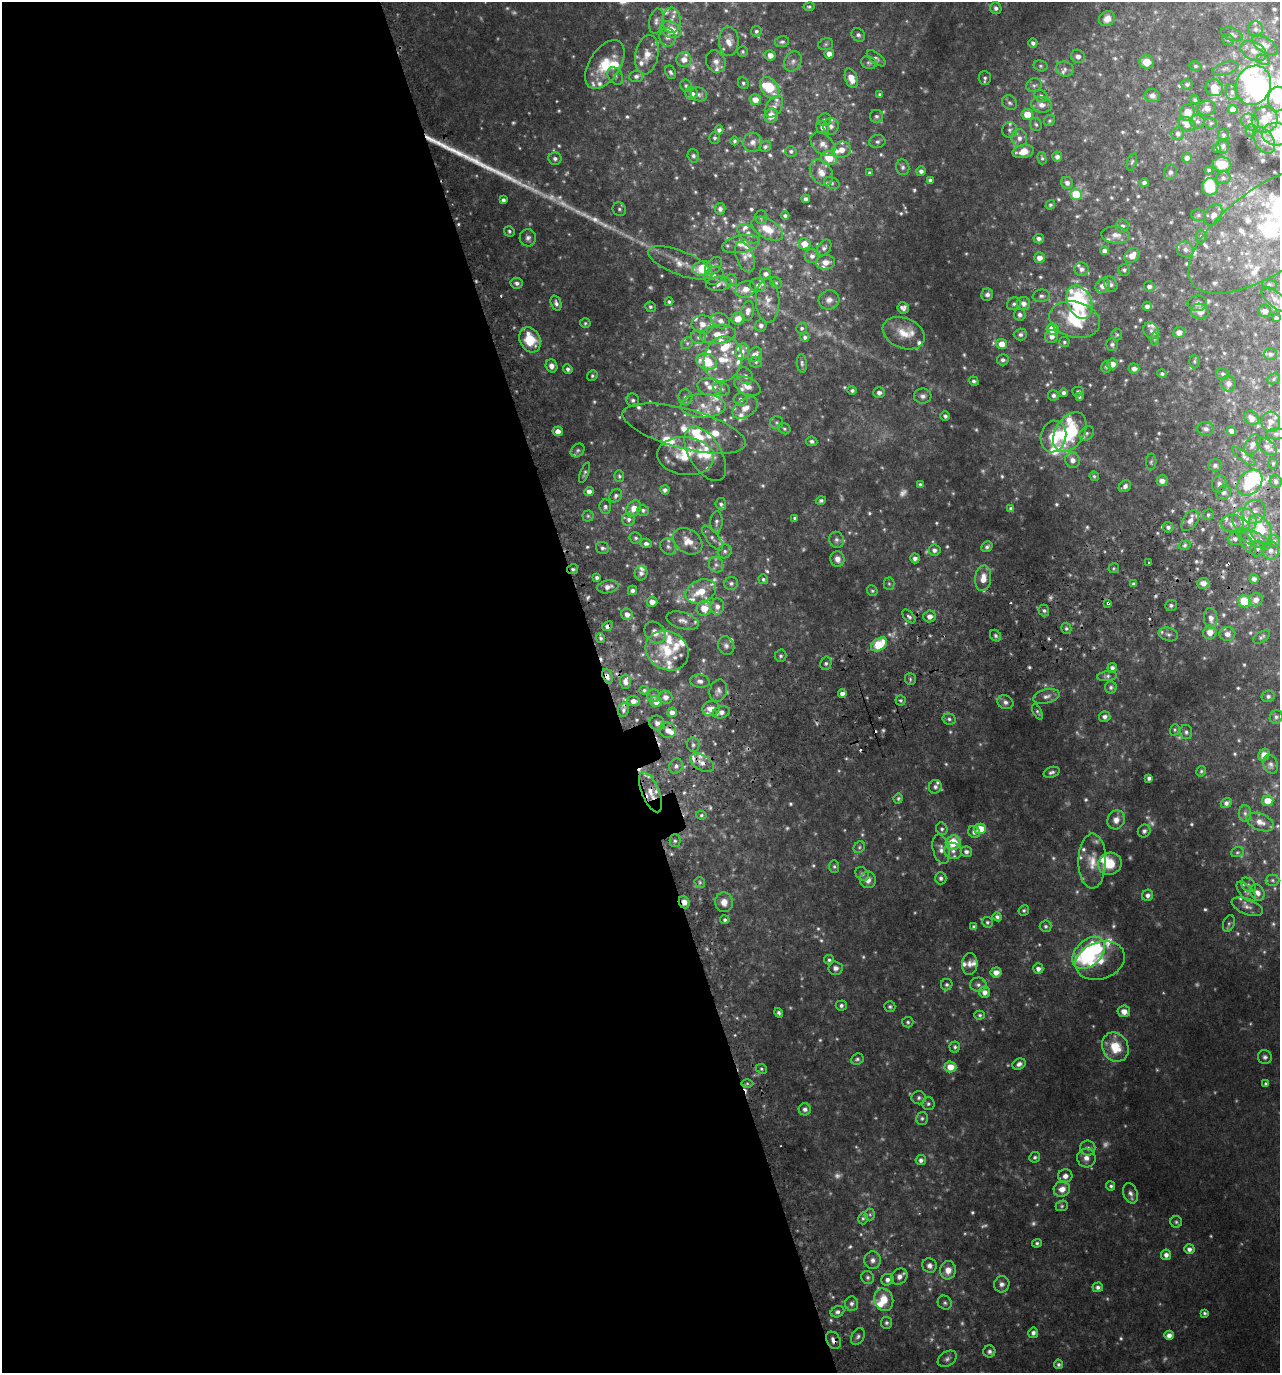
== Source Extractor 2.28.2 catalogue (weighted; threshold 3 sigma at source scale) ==
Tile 9 of 4 x 4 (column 1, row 3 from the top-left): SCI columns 177-1454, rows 1422-2792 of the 5407 x 5580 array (HDU 1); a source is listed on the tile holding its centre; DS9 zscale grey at full resolution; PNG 1282 x 1375 px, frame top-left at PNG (2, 2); each listed source drawn as its Kron ellipse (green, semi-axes under 4 px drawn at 4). Shown black and unused: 48% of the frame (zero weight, under 2 of 3 exposures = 3% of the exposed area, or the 3 px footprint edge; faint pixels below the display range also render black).
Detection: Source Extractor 2.28.2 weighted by HDU 2 'WHT'; one run over the whole footprint, this tile lists its part. Background 0.0763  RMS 0.009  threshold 0.0407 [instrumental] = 3 sigma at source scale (4.5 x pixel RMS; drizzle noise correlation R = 1.50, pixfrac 1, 0.0396/0.0396 arcsec/px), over >= 5 px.
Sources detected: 896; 102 too faint to see at this stretch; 5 inside a brighter object's white glare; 11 cosmic-ray / hot-pixel residue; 2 long thin detections or spike segments (spike, bleed or trail) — neither listed nor drawn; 128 inside a brighter listed object's ellipse — not listed separately; of the other 648, all 500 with FLUX_AUTO >= 1.43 (the completeness limit of this list) listed and drawn (148 fainter detections not listed), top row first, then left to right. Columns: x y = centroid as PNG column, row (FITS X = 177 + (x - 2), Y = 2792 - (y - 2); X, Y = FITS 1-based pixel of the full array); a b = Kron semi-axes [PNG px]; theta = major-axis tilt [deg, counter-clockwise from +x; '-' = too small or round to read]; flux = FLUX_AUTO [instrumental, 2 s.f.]
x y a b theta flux
809 7 5 4 - 1.4
996 8 6 5 - 2.9
1107 19 8 7 - 6.8
671 20 12 9 89 6.5
656 21 13 7 78 4.2
1256 29 8 7 - 3.3
670 30 11 7 -25 19
756 31 5 5 - 2.2
1232 34 11 6 -18 3.7
858 35 7 6 - 2.5
668 37 9 8 - 4.8
1228 40 6 5 - 1.6
729 41 14 10 -88 9
782 42 7 5 11 2.2
1033 43 5 4 - 2.7
826 44 7 5 16 1.7
1265 45 14 7 -32 4.6
743 51 5 5 - 1.6
1253 51 13 9 -27 7.6
829 54 5 4 - 6.5
647 55 20 11 80 12
770 55 5 5 - 6.5
1078 56 7 6 - 4.7
876 58 11 5 -38 2.5
684 59 7 7 - 7.5
1263 60 7 4 -29 1.6
716 61 11 9 -62 5.5
793 61 10 8 60 4.2
1146 62 7 6 - 12
869 63 8 6 -20 2.1
605 64 27 15 57 29
1041 66 7 5 -15 1.7
1195 66 6 4 -14 1.4
1225 68 14 6 17 3.6
1065 69 9 7 -15 3.4
670 72 7 5 -63 2.1
615 76 10 6 -53 2.8
636 76 7 5 5 2.8
851 78 10 6 -71 12
985 78 7 6 - 2.2
743 83 6 5 - 1.6
1187 84 6 5 - 1.8
1034 85 8 6 22 2.7
1253 85 20 17 66 78
686 86 6 5 - 1.6
770 88 12 8 -53 26
1214 88 9 8 - 10
1232 92 8 6 -83 2.8
692 93 6 6 - 4.9
699 94 8 6 -19 2.6
880 95 4 4 - 1.8
1041 96 7 5 -37 2.4
1152 96 7 6 - 3.7
755 99 6 5 - 7.8
1277 99 12 9 83 12
1195 100 5 4 - 1.4
1009 103 8 7 - 2.7
1041 105 10 8 -12 5.9
774 107 12 7 56 5.2
1207 108 9 7 9 5.8
1233 109 5 4 - 8.7
1187 112 8 7 - 11
1027 115 5 5 - 16
771 116 7 6 - 11
876 116 6 6 - 2.4
824 120 7 6 - 2
1265 120 13 12 - 14
1049 121 6 5 - 1.5
1197 121 7 7 - 2.7
1250 122 9 7 -36 4.2
1211 123 6 5 - 1.7
1036 124 6 5 - 1.8
1187 124 8 6 -31 8.2
831 126 8 7 - 4.2
823 128 7 6 - 4.6
719 130 4 4 - 2.8
1010 130 8 7 - 3.3
1251 130 6 5 - 1.9
1178 134 6 6 - 3.4
1276 134 14 11 -9 32
1223 135 6 5 - 1.8
714 138 6 5 - 1.9
1019 138 8 8 - 5.1
1264 140 15 9 -57 7.8
734 141 4 4 - 1.7
753 142 9 9 - 5.1
877 142 8 6 10 2.5
823 144 14 9 -40 7.6
1223 146 7 6 - 2.3
765 147 6 5 - 2.1
1217 148 4 3 - 1.5
842 150 9 8 - 8
791 151 5 5 - 1.8
1023 151 11 6 11 11
693 156 7 5 -73 2.2
1057 157 5 5 - 3.7
829 158 8 6 -20 17
1042 158 6 4 -75 1.4
1187 158 5 5 - 3.9
555 159 6 6 - 3
1132 162 9 4 71 1.7
1222 164 9 7 -8 18
903 167 8 6 -75 2.9
1209 170 4 4 - 1.7
921 171 5 4 - 3.3
821 172 14 10 -57 9.6
1170 172 7 6 - 2.4
869 173 4 3 - 2.1
1223 178 7 6 - 2.8
930 180 4 4 - 2.2
1144 182 4 4 - 2.6
832 183 8 5 -26 2
1067 183 6 6 - 3.7
1210 187 8 8 - 21
1076 194 6 5 - 33
806 199 4 4 - 2.9
503 200 4 4 - 2.7
1050 205 5 4 - 1.6
619 209 7 6 - 2.1
720 209 6 5 - 3.1
1198 215 7 5 -14 1.8
1213 215 11 8 59 6.2
785 216 4 4 - 2
761 217 7 6 - 1.8
1122 226 6 6 - 2.9
767 229 17 9 -30 15
1269 229 94 42 36 190
509 231 5 5 - 1.7
749 234 12 7 -36 4.5
1116 235 14 8 -5 6.7
1201 236 7 5 90 2.1
528 238 8 8 - 3.6
1039 239 5 4 - 3.1
741 244 19 8 11 7.9
804 244 6 5 - 12
824 248 9 6 53 2.8
1185 249 8 7 - 4.6
1105 251 4 4 - 4.6
1132 255 8 6 37 8.9
812 256 7 7 - 4
745 257 16 8 -68 6
1039 258 5 5 - 6.7
825 262 9 7 3 7.3
680 263 34 12 -21 17
714 266 10 6 47 3.2
702 268 9 7 11 26
1081 269 7 7 - 4.2
1124 270 6 5 - 2
765 274 6 5 - 3.7
714 276 10 8 38 3.9
731 280 6 5 - 2.1
517 283 6 5 - 3
776 283 6 5 - 1.6
719 284 13 7 6 5.6
1111 284 8 6 -61 2.8
1269 284 7 5 -6 1.6
758 285 8 7 - 3.3
1103 286 8 6 36 6.7
1149 286 5 5 - 3.7
745 289 10 8 21 8.4
987 295 6 6 - 2.8
1041 296 9 6 8 2.7
1275 299 17 7 -41 5.9
829 300 10 9 - 5.3
768 301 22 11 -88 12
669 302 4 4 - 1.8
1079 302 17 12 -66 97
556 303 8 5 -70 2.8
1024 303 7 6 - 5.2
1197 303 9 7 5 3.8
1014 304 7 6 - 2.4
1147 306 4 4 - 3.6
650 307 5 5 - 2
903 308 6 5 - 3.2
748 311 10 6 80 5.1
1200 311 9 7 -20 6.7
1265 311 6 6 - 5
1020 315 6 6 - 3.2
1276 318 4 4 - 1.9
738 319 6 6 - 9.8
1075 319 26 18 -13 47
720 321 10 7 -21 4.5
585 323 5 5 - 1.5
703 324 11 9 -4 7.4
761 325 6 6 - 2.9
802 328 5 5 - 1.7
1052 329 6 6 - 19
1151 331 9 7 -53 3.6
1179 332 6 5 - 5.2
904 333 22 15 -23 17
1020 334 6 6 - 3
718 335 18 9 8 16
1117 335 6 5 - 1.5
1051 336 7 6 - 4.5
698 337 7 6 - 2.4
805 337 5 4 - 2.1
1154 339 6 4 90 1.9
530 340 13 10 -63 29
1064 342 5 5 - 1.5
687 343 6 5 - 1.6
1002 344 5 5 - 12
1112 345 6 5 - 2.3
742 351 8 6 77 4.6
1270 354 6 6 - 2.6
755 355 8 6 43 6.7
723 359 23 19 77 26
1003 360 6 5 - 2.5
1194 361 7 5 89 1.5
707 362 10 8 -24 29
756 362 6 5 - 2
802 363 9 5 -84 2.2
1112 364 5 5 - 7.7
551 366 7 5 -71 4.6
1106 367 6 5 - 1.6
568 369 5 4 - 2.7
1134 369 5 5 - 5.1
1162 374 4 4 - 1.9
1223 374 7 5 -12 2
592 376 5 5 - 1.6
745 376 9 7 -54 3.4
1274 379 6 5 - 1.5
974 381 5 4 - 2.3
1228 383 8 7 - 4.2
747 386 14 8 -25 7.8
709 387 12 8 -14 6.6
722 389 8 6 -29 3.1
852 390 4 4 - 2
1078 391 6 5 - 1.8
879 393 6 5 - 3.6
1064 393 4 4 - 2.7
1054 395 6 5 - 2.9
923 396 9 7 -2 3.7
685 397 8 7 - 3.2
1079 397 4 4 - 1.6
741 399 7 6 - 3
633 400 7 6 - 2.5
703 406 22 12 -1 15
745 408 14 8 35 8
945 416 5 4 - 2.3
1251 418 8 6 -41 6.3
776 422 6 6 - 1.9
1271 422 10 9 - 6.1
684 429 63 20 -15 46
784 429 6 5 - 1.6
1206 429 8 7 - 3.4
558 431 5 5 - 5.6
1231 431 5 4 - 3.8
1070 432 22 14 58 55
1087 433 8 6 46 2.4
1276 434 9 5 0 2.4
1053 436 16 12 77 23
812 441 5 4 - 2.6
1252 445 11 7 62 3.8
1267 446 11 6 -37 4
578 450 8 6 45 2
705 454 30 16 -59 37
686 456 28 19 -5 27
1244 456 14 4 -36 2.5
1072 460 8 7 - 6.1
1151 462 8 5 89 1.8
1273 463 5 4 - 1.5
1215 465 6 6 - 2.5
585 473 11 4 69 2
619 476 5 5 - 1.5
1094 476 5 4 - 1.4
1162 481 5 5 - 5.5
1276 481 6 6 - 2.4
1250 483 14 11 49 37
920 484 4 3 - 1.5
1219 484 9 7 72 3.4
1125 486 7 5 41 3.4
665 490 4 4 - 2.9
589 491 5 4 - 5.4
1224 493 8 7 - 3.4
616 496 7 5 52 2.3
821 501 5 4 - 1.8
721 504 6 5 - 2.3
605 507 7 6 - 2.4
634 508 9 6 56 10
1011 509 4 4 - 2.5
643 510 6 5 - 2.1
1254 512 12 11 - 9.5
1208 515 6 5 - 2
588 516 5 5 - 1.4
795 518 4 4 - 1.5
629 519 6 6 - 2.8
1244 520 12 11 - 19
1190 521 11 7 57 5.8
716 522 11 6 88 2.9
1232 523 11 8 1 7.5
1168 527 5 5 - 2.8
1260 530 16 10 -63 34
636 538 6 6 - 1.9
712 538 15 6 -52 4.4
1235 539 7 6 - 4.2
1254 539 19 7 -24 10
837 540 8 7 - 2.9
688 541 16 11 -36 11
1274 541 6 6 - 2.4
646 543 6 5 - 2.8
1247 543 13 5 -56 4
1185 545 6 4 17 1.7
668 547 9 7 -45 3.6
987 547 6 5 - 2.2
602 548 7 6 - 2.3
1258 548 8 7 - 4
934 550 6 5 - 3.5
1270 550 9 8 - 5.7
725 551 7 6 - 2.5
915 558 5 4 - 3.5
837 559 8 7 - 5.6
1149 562 3 2 - 1.4
716 565 8 7 - 3.4
1114 568 5 5 - 1.4
573 569 5 5 - 1.8
641 573 7 6 - 3.4
597 577 4 4 - 2.2
983 578 13 8 84 9.9
763 579 5 4 - 1.8
1254 579 5 4 - 3.5
731 583 7 6 - 2.7
1203 583 6 5 - 6.4
889 584 6 5 - 1.6
1134 584 4 3 - 2.4
608 587 11 6 11 5.8
632 590 5 4 - 3.3
701 591 16 11 25 20
872 591 5 5 - 1.4
1256 600 7 6 - 6.1
1244 601 6 6 - 25
652 602 5 5 - 6.2
1108 603 3 3 - 3.5
1171 605 6 5 - 2.4
717 606 8 7 - 4.4
704 608 7 7 - 13
1044 610 6 5 - 2.1
627 614 6 5 - 5.7
909 616 8 4 -49 2.6
930 616 6 6 - 5.5
1211 618 10 6 -85 5.9
683 621 17 8 -16 6
608 626 5 4 - 3.2
1066 628 6 5 - 1.8
1210 632 7 6 - 8.8
655 633 12 9 -51 6.7
1168 634 10 6 -17 3.3
1227 634 8 7 - 5.7
996 636 6 5 - 2
1261 637 9 5 32 1.9
601 638 5 4 - 1.9
879 644 9 6 35 36
726 646 9 8 - 3.6
667 651 22 19 -30 29
780 656 6 6 - 2
826 663 7 5 76 2.5
1112 668 5 4 - 2.8
607 676 8 4 -71 5.2
1107 676 10 5 8 2.3
910 679 6 5 - 1.9
700 681 10 6 -6 3.6
625 682 7 5 -86 4.8
1111 687 6 6 - 2.3
644 690 5 4 - 1.5
718 691 11 8 73 3.9
842 693 4 4 - 5.5
653 696 6 6 - 1.9
1046 696 13 7 13 4.7
1268 696 6 5 - 2.3
666 697 7 6 - 4.5
901 700 5 5 - 1.7
633 701 6 5 - 6.4
656 702 6 5 - 7.2
1005 702 8 6 -22 3.5
711 709 9 7 16 9.9
623 710 7 5 80 2.4
672 712 5 4 - 4.8
721 712 9 6 16 4.4
1037 712 8 4 -62 1.7
1105 717 5 5 - 3.4
1276 717 7 6 - 2.3
949 719 6 5 - 2.4
657 723 8 7 - 3.6
668 730 8 7 - 5.6
1175 730 6 4 71 1.5
1186 732 7 6 - 2.5
693 745 7 6 - 2.4
1264 755 6 5 - 7.1
702 763 13 7 -30 7.8
1271 764 9 7 -65 3.3
676 766 8 6 64 3.6
1201 771 5 4 - 1.5
1052 772 8 5 19 2.6
1149 778 4 4 - 2.7
935 787 7 6 - 2.3
651 792 21 8 -67 15
898 798 5 4 - 1.7
1268 801 6 5 - 13
1226 803 6 5 - 3.1
1245 813 8 6 -89 2.8
701 815 5 4 - 1.6
1116 820 10 8 64 7.5
1260 822 14 8 -23 7.1
942 829 6 5 - 2
980 829 5 5 - 22
1144 831 6 6 - 2.7
974 832 6 5 - 3.3
675 841 6 5 - 2.1
953 843 7 7 - 29
859 847 6 5 - 1.5
941 849 15 8 -77 6.5
953 851 9 8 - 4.2
966 852 6 5 - 3.2
1237 852 6 5 - 1.5
1092 861 27 14 90 18
1110 864 12 11 - 22
834 866 6 5 - 1.9
862 874 7 6 - 2.1
941 878 6 6 - 2.6
868 880 8 8 - 6.1
1272 880 7 5 -1 1.9
700 882 6 5 - 1.6
1248 885 8 6 -42 3
1246 892 12 6 -47 3.9
1257 893 8 6 -61 5.3
1148 895 6 5 - 3.3
684 902 6 5 - 5.1
724 902 10 9 - 8.4
1247 907 16 7 -22 5.5
1024 910 5 5 - 1.7
997 917 4 4 - 2.3
725 920 5 4 - 1.8
987 922 5 5 - 1.7
1229 924 9 5 73 2
1046 926 6 5 - 1.9
974 927 4 4 - 2.4
1089 953 19 12 45 110
829 960 5 4 - 1.8
1100 960 25 18 19 23
970 964 11 7 87 4.6
836 968 7 6 - 3.6
1038 969 5 5 - 3.9
996 972 5 5 - 6.4
947 985 6 5 - 1.9
978 985 8 7 - 3.2
985 992 5 5 - 5.3
841 1005 5 5 - 2.4
890 1007 5 5 - 1.7
1124 1011 6 6 - 8
779 1013 5 4 - 2.1
980 1015 5 4 - 1.5
908 1022 5 5 - 1.7
955 1047 5 5 - 1.8
1115 1047 15 13 -61 23
1265 1057 7 7 - 2.6
857 1059 6 5 - 1.9
1019 1064 7 5 25 3.4
950 1067 6 5 - 12
761 1069 6 4 -23 1.5
747 1083 6 4 0 1.6
1266 1084 4 4 - 1.6
919 1098 7 6 - 2.4
928 1104 6 6 - 2.1
805 1109 6 6 - 3.5
922 1118 6 6 - 2
1088 1148 7 7 - 3.4
1035 1157 5 5 - 2
1086 1158 9 9 - 5.4
921 1160 5 5 - 3.2
1065 1176 7 7 - 5.6
1111 1186 4 4 - 1.7
1062 1189 8 7 - 8.3
1130 1193 10 7 -69 3.9
1062 1206 6 5 - 1.7
870 1214 6 5 - 1.5
863 1218 6 4 76 1.5
1176 1222 6 5 - 1.7
1037 1243 5 4 - 1.6
1189 1249 5 5 - 3.5
1166 1255 5 5 - 4.1
873 1260 9 8 - 4.2
929 1265 7 7 - 3.8
948 1270 9 8 - 8.3
868 1277 7 6 - 2
899 1277 9 7 42 4.7
887 1280 6 5 - 3.7
1002 1284 8 7 - 4
1098 1287 5 5 - 2.8
884 1300 11 9 -74 14
945 1303 7 6 - 2.4
851 1304 7 6 - 3.2
837 1312 7 5 23 2.8
1204 1313 4 3 - 1.6
886 1323 6 5 - 1.8
1033 1333 5 5 - 3.3
1169 1335 4 4 - 5.3
858 1336 9 6 62 2.6
833 1340 9 6 -60 4.7
989 1351 6 6 - 2.4
947 1359 10 7 33 3.3
1059 1364 5 4 - 1.8
Overlapping masked pixels (flux is a lower limit): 13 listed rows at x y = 1269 229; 1250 483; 1232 523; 573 569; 1108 603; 608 626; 607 676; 623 710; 702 763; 651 792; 941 849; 684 902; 833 1340
Isophote crosses this tile's border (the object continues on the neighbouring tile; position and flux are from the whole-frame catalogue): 3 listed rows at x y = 1277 99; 1276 134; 1269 229